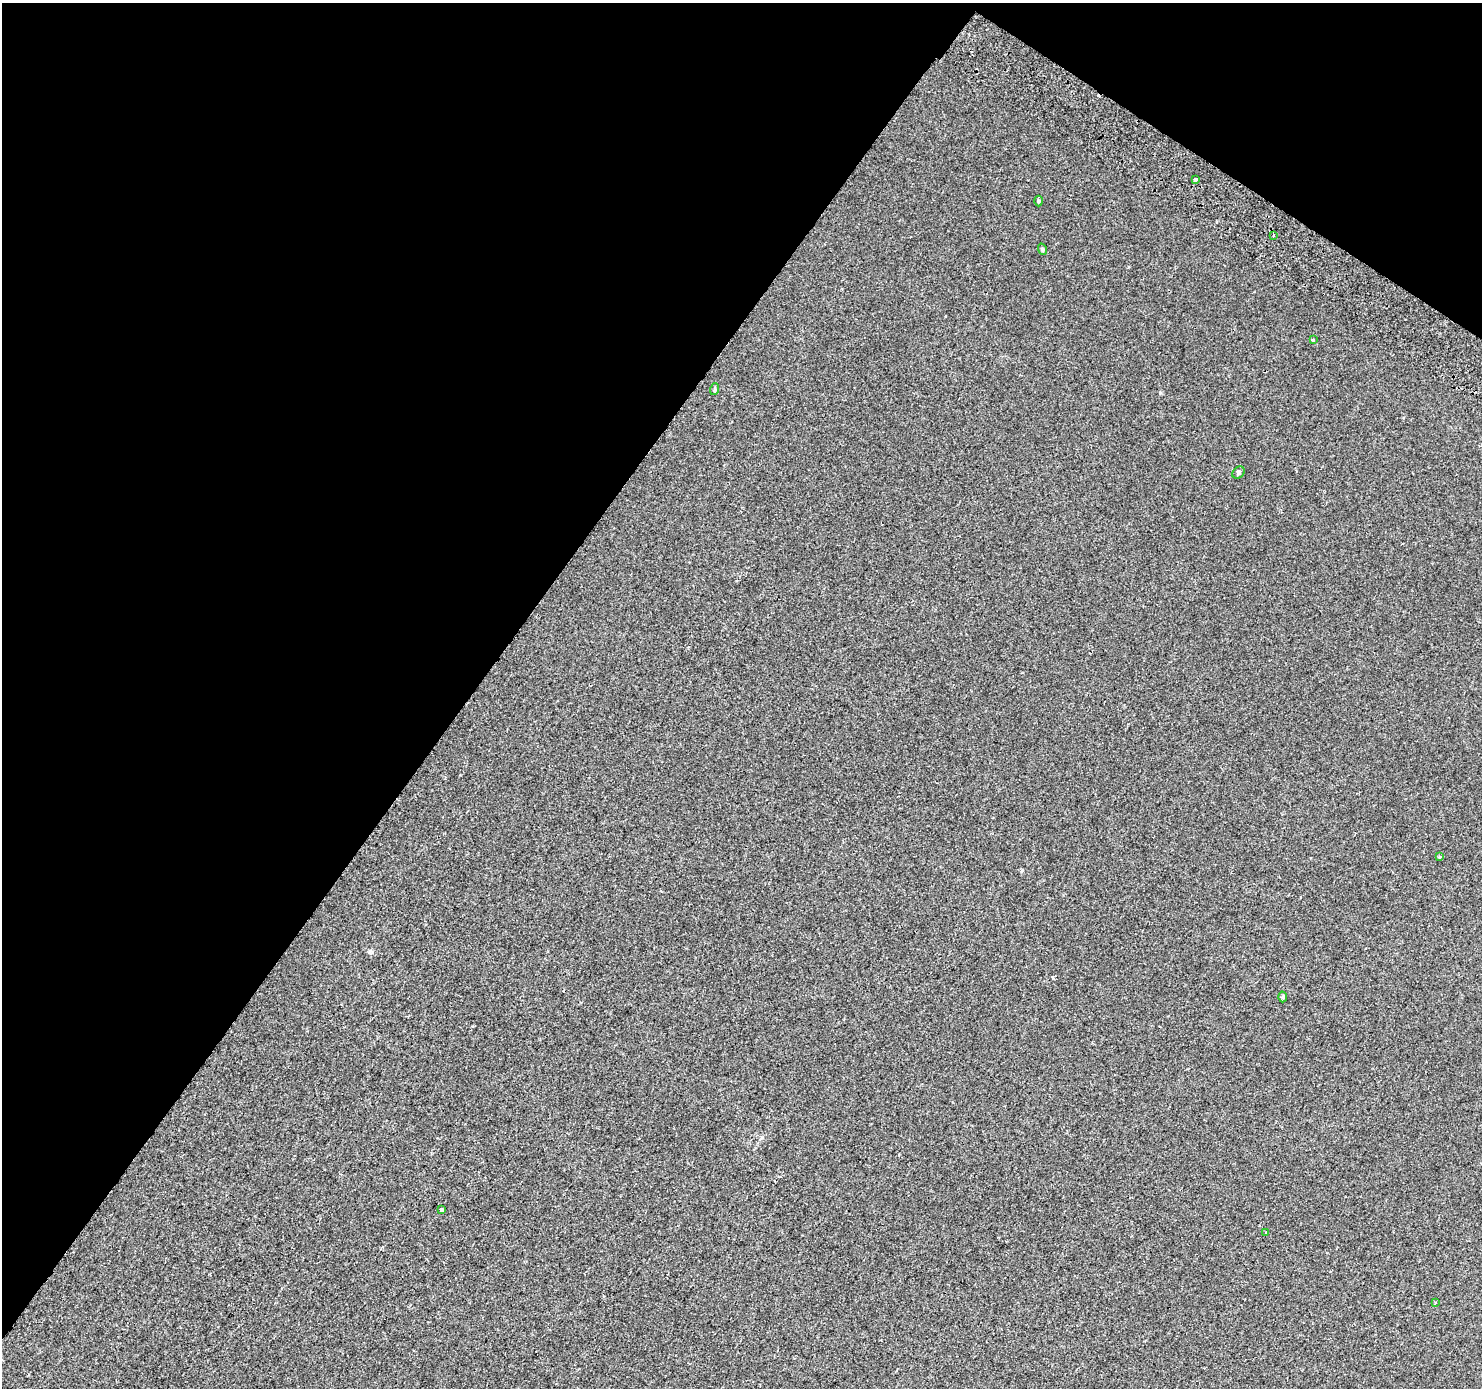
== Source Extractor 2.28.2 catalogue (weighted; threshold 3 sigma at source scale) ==
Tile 2 of 4 x 4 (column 2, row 1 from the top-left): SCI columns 1523-3002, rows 4459-5844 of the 5998 x 6079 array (HDU 1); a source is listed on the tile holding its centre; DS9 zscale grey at full resolution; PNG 1484 x 1390 px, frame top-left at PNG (2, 3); each listed source drawn as its Kron ellipse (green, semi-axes under 4 px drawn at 4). Shown black and unused: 36% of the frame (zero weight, under 2 of 3 exposures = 3% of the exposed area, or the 3 px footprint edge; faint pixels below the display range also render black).
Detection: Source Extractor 2.28.2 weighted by HDU 2 'WHT'; one run over the whole footprint, this tile lists its part. Background 2.48e-04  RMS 0.0039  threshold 0.0176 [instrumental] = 3 sigma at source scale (4.5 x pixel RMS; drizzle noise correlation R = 1.50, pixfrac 1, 0.0396/0.0396 arcsec/px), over >= 5 px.
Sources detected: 12; all 12 listed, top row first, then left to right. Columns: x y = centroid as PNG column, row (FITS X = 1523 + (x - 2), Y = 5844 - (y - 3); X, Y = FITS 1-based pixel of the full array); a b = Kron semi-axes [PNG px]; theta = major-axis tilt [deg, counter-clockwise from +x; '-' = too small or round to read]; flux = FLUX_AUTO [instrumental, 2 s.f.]
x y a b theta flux
1195 179 4 3 - 1.8
1038 201 5 3 - 0.43
1274 235 3 3 - 1.4
1042 249 6 3 -72 0.43
1313 340 3 3 - 0.5
715 389 6 3 72 0.47
1238 472 7 5 47 0.74
1440 857 4 3 - 0.51
1283 997 5 3 - 0.43
441 1210 4 3 - 5.2
1266 1233 3 2 - 0.34
1436 1302 3 3 - 1